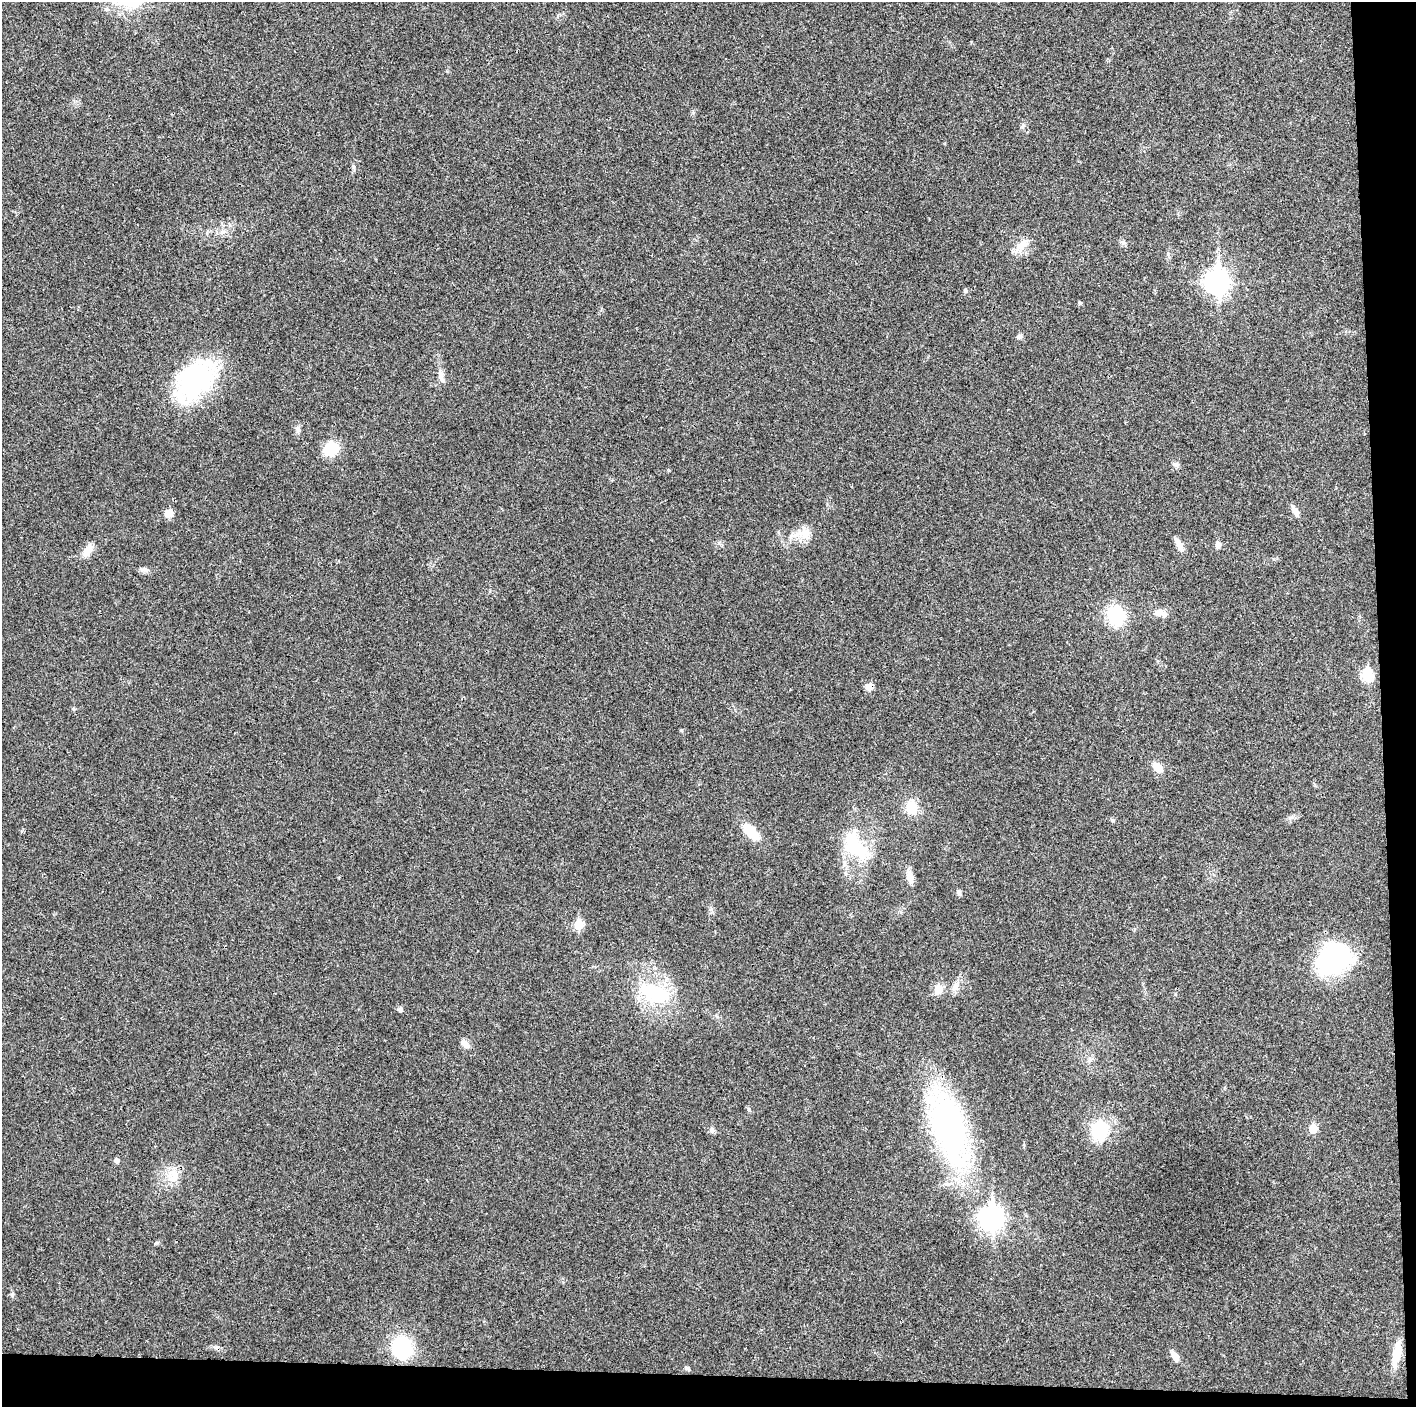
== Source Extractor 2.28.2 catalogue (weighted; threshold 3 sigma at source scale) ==
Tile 9 of 3 x 3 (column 3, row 3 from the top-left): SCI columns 2829-4242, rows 6-1410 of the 4243 x 4223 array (HDU 1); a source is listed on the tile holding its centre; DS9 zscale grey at full resolution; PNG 1418 x 1409 px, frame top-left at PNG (2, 2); no overlay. Shown black and unused: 5% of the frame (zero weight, under 3 of 4 exposures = <1% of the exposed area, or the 3 px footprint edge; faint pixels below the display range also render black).
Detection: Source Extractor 2.28.2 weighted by HDU 2 'WHT'; one run over the whole footprint, this tile lists its part. Background 0.0189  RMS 0.0039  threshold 0.0175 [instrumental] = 3 sigma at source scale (4.5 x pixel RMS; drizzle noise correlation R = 1.50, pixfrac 1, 0.05/0.05 arcsec/px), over >= 5 px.
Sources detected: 49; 1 inside a brighter object's white glare — not listed; the other 48 listed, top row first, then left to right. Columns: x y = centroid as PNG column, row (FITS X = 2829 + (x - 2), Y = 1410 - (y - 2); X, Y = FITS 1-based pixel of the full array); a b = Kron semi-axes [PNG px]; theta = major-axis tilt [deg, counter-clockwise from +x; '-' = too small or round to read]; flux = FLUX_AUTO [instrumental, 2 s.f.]
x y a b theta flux
1123 242 6 5 - 0.84
1022 245 19 10 35 4.3
1217 282 10 8 -89 240
965 291 6 5 - 0.61
1079 303 6 4 -21 0.52
1020 336 7 6 - 0.99
441 376 17 6 -72 2.2
195 380 49 36 52 49
298 429 9 6 -82 1.2
331 449 14 12 29 12
1176 464 8 4 1 0.81
1295 512 16 6 -57 2
168 513 9 8 - 3.2
805 534 19 13 34 5.6
1179 544 21 6 -65 2.4
1218 545 7 6 - 1.6
87 551 18 8 54 3.7
1160 613 17 8 -13 3
1116 615 21 18 -67 18
1367 675 7 6 - 30
869 687 9 8 - 2.2
74 709 5 4 - 0.47
1157 767 10 7 -45 5.1
911 808 14 12 80 7.4
1112 820 5 4 - 0.52
751 832 22 10 -46 9.7
856 848 32 18 -36 19
910 877 18 7 -73 3
959 892 7 6 - 0.91
578 925 6 5 - 13
1334 958 39 27 24 47
956 986 12 7 59 2.2
938 989 12 9 73 3.8
655 993 43 22 -24 26
400 1009 5 5 - 1.4
465 1044 12 7 -41 2.1
749 1109 6 4 -87 0.56
949 1128 81 32 -73 100
1313 1129 6 5 - 9.4
712 1130 9 6 -72 0.97
1100 1131 23 20 85 16
117 1161 7 5 89 1
173 1177 18 13 33 6
991 1218 10 8 -89 230
402 1348 20 18 -74 28
1397 1354 32 9 79 7.3
1175 1356 12 6 -53 2.9
687 1368 7 5 -21 0.67
Overlapping masked pixels (flux is a lower limit): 1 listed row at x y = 869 687
Unlisted compact peaks at least as high as the median listed source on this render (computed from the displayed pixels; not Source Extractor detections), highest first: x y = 354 167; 1022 127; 681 730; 12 1295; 156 1243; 145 569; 719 543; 693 113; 447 71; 1168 254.